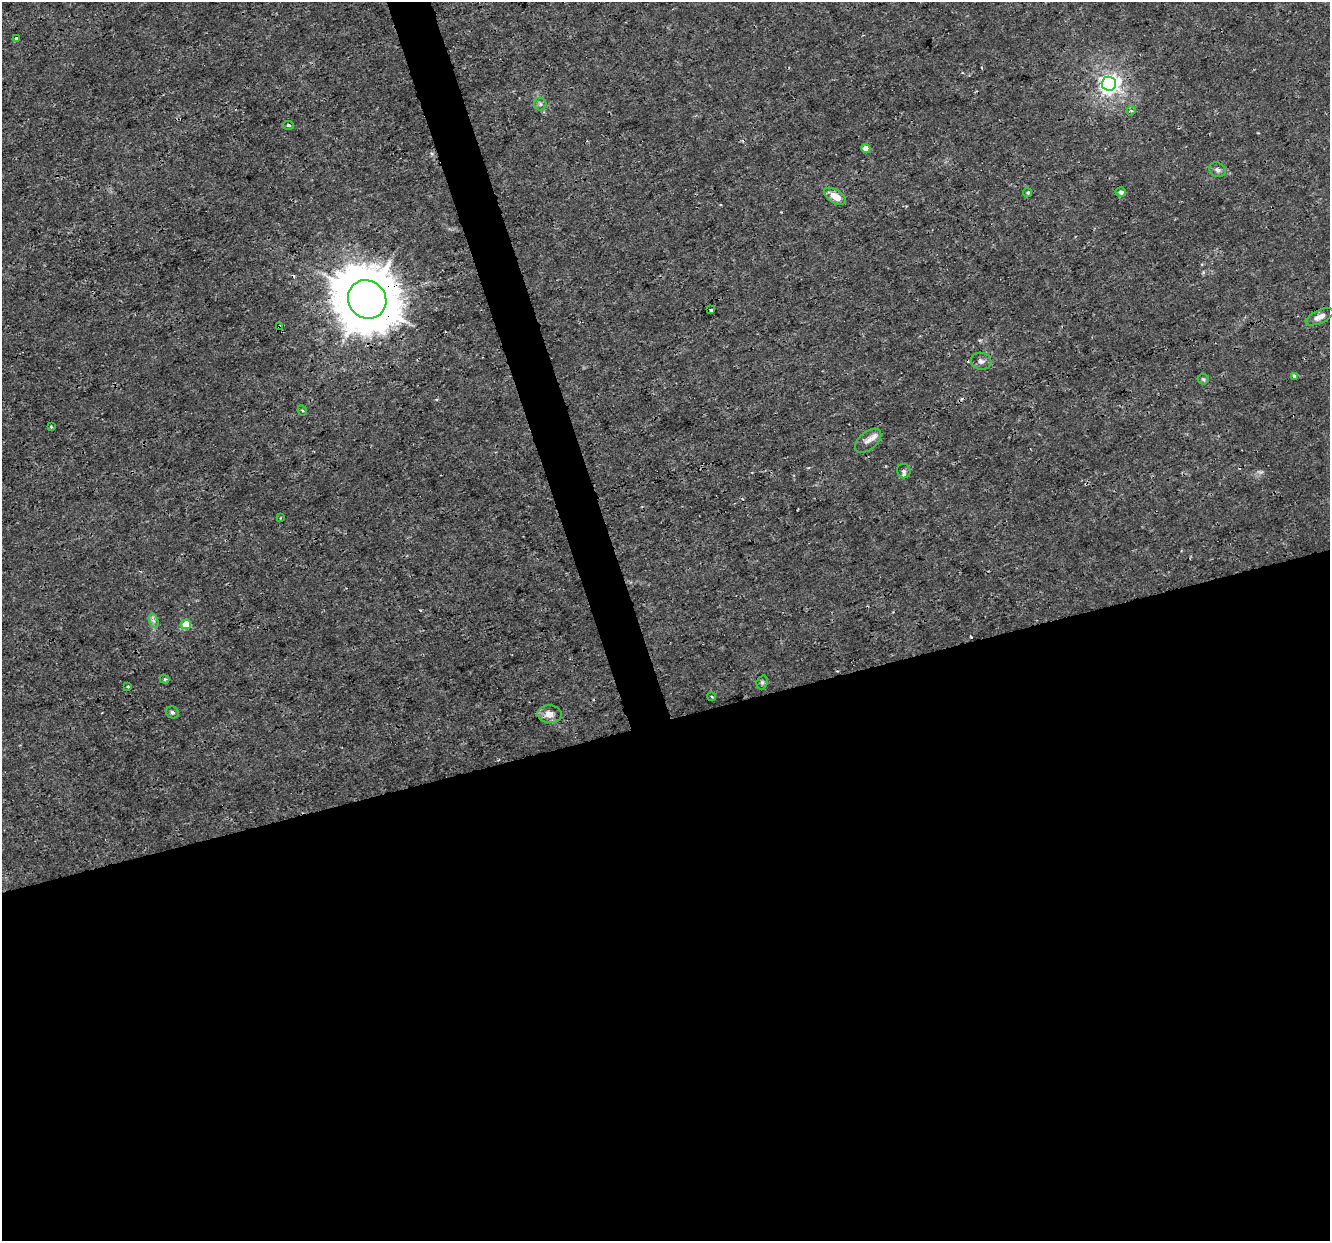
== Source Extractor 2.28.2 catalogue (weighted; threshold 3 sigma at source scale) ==
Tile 15 of 4 x 4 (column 3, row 4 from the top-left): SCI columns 2656-3983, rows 112-1350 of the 5310 x 5126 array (HDU 1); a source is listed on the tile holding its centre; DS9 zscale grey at full resolution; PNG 1332 x 1243 px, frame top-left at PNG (2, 2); each listed source drawn as its Kron ellipse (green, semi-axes under 4 px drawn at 4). Shown black and unused: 44% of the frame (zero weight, under 3 of 4 exposures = <1% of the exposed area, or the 3 px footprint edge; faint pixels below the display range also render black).
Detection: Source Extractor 2.28.2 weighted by HDU 2 'WHT'; one run over the whole footprint, this tile lists its part. Background 0.00258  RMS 8.2e-04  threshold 0.00367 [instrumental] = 3 sigma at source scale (4.5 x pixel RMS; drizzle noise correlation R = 1.50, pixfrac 1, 0.0396/0.0396 arcsec/px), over >= 5 px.
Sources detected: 35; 4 cosmic-ray / hot-pixel residue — neither listed nor drawn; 1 inside a brighter listed object's ellipse — not listed separately; the other 30 listed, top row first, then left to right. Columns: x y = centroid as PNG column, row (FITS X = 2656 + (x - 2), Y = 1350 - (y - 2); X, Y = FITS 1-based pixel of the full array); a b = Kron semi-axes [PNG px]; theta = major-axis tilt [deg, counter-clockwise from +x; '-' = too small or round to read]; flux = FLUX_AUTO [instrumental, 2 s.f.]
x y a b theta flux
16 38 4 3 - 0.2
1109 84 7 7 - 47
540 104 6 6 - 0.19
1131 111 5 4 - 0.12
288 125 5 4 - 0.16
866 148 4 4 - 0.87
1217 170 8 7 - 0.27
1121 192 5 5 - 0.27
1028 193 4 4 - 0.1
835 196 12 6 -32 0.98
367 299 20 18 -43 500
711 310 3 3 - 0.4
1319 317 15 6 24 0.6
279 327 4 3 - 0.26
981 361 10 8 -11 0.35
1294 376 4 3 - 0.17
1203 379 5 5 - 0.14
302 410 5 3 - 0.12
51 427 3 2 - 0.093
868 441 15 9 40 0.47
904 471 7 6 - 0.25
280 518 3 3 - 0.074
154 621 7 4 -71 0.21
186 624 5 5 - 2.2
165 679 5 4 - 0.11
762 682 7 5 70 0.16
128 686 4 3 - 0.07
712 697 4 3 - 0.086
172 712 6 6 - 0.2
549 714 12 9 -6 0.71
Overlapping masked pixels (flux is a lower limit): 3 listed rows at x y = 367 299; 279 327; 981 361